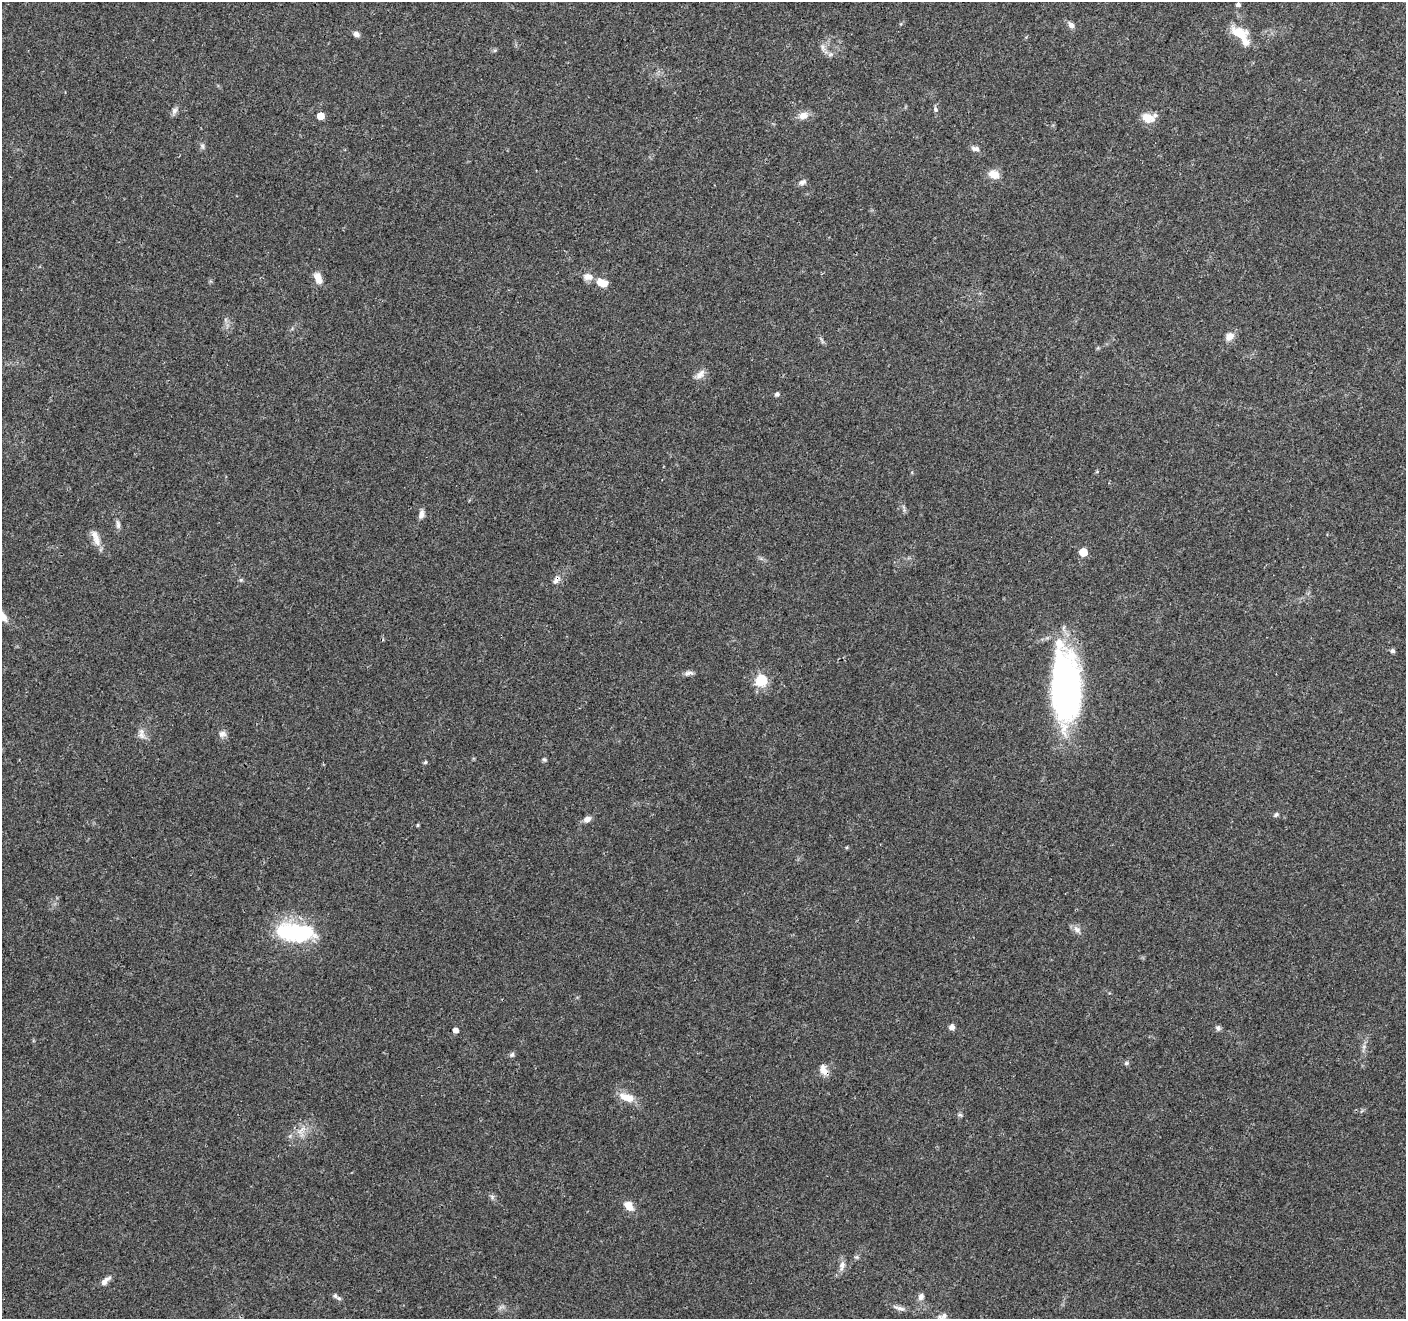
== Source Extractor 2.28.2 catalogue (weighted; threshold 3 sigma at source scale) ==
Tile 10 of 4 x 4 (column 2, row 3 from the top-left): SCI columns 1412-2815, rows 1527-2843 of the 5633 x 5752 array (HDU 1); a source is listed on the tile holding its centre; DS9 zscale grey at full resolution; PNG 1408 x 1321 px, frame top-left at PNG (2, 2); no overlay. Shown black and unused: <1% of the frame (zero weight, under 3 of 4 exposures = <1% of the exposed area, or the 3 px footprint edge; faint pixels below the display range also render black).
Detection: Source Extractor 2.28.2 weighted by HDU 2 'WHT'; one run over the whole footprint, this tile lists its part. Background 0.0481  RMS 0.0039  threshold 0.0174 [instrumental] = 3 sigma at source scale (4.5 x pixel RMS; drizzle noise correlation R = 1.50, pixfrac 1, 0.0396/0.0396 arcsec/px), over >= 5 px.
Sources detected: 63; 1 inside a brighter object's white glare — not listed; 1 inside a brighter listed object's ellipse — not listed separately; the other 61 listed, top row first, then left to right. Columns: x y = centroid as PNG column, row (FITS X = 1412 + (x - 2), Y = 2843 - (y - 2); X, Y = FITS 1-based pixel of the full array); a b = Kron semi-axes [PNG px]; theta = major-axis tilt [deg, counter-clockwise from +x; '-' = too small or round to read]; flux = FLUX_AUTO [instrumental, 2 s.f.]
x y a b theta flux
1238 5 5 5 - 1.1
1071 25 9 7 -50 1.7
1239 33 25 13 -19 7.5
356 34 8 6 -27 1.4
822 47 8 5 -62 1.2
495 50 6 4 19 0.53
830 54 9 5 20 1.1
935 109 8 6 -68 0.92
174 111 9 7 63 1.5
803 115 12 10 17 3
320 116 5 5 - 6.3
1148 118 19 12 -14 4.6
202 146 9 5 -67 0.88
975 149 11 6 -14 1.6
994 174 13 10 -15 4.1
802 182 10 6 25 1.4
588 277 14 9 -6 3.1
318 278 14 8 -70 3.7
602 283 14 8 -21 4.8
1230 336 11 8 46 2.9
822 341 11 3 -64 0.78
700 374 16 8 48 2.5
777 394 6 5 - 0.89
421 514 11 6 76 2
118 524 12 5 -83 1.4
96 538 24 8 -68 3.8
1083 552 5 5 - 9.9
241 580 6 4 -17 0.53
556 580 13 7 57 1.9
2 616 13 7 -51 4.5
1392 651 5 5 - 1
688 673 14 5 9 1.5
761 680 6 6 - 41
1066 688 61 24 -87 150
222 734 10 8 6 1.7
141 735 9 8 - 2
544 760 5 5 - 0.65
425 762 5 4 - 0.63
1276 814 7 5 28 0.88
587 819 8 6 28 2.3
417 825 4 4 - 0.44
1077 929 10 8 -28 1.9
301 933 42 22 -3 32
952 1027 6 6 - 1.7
1218 1028 8 6 -73 0.97
456 1030 5 4 - 2.1
512 1055 7 6 - 0.89
1126 1063 6 5 - 0.72
824 1070 15 9 -66 3
627 1097 21 10 -19 5.4
960 1115 6 4 -1 0.7
301 1130 18 7 48 3.8
492 1197 6 6 - 0.89
629 1206 13 9 -48 4.1
856 1257 6 5 - 0.72
842 1266 17 6 85 2.2
105 1281 13 7 49 2.2
335 1296 8 6 -38 1.1
921 1297 9 7 74 1.7
899 1308 18 5 -12 2
943 1316 13 7 21 1.8
Overlapping masked pixels (flux is a lower limit): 3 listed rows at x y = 556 580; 1066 688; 824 1070
Isophote crosses this tile's border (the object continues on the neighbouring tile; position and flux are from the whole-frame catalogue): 1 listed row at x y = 2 616